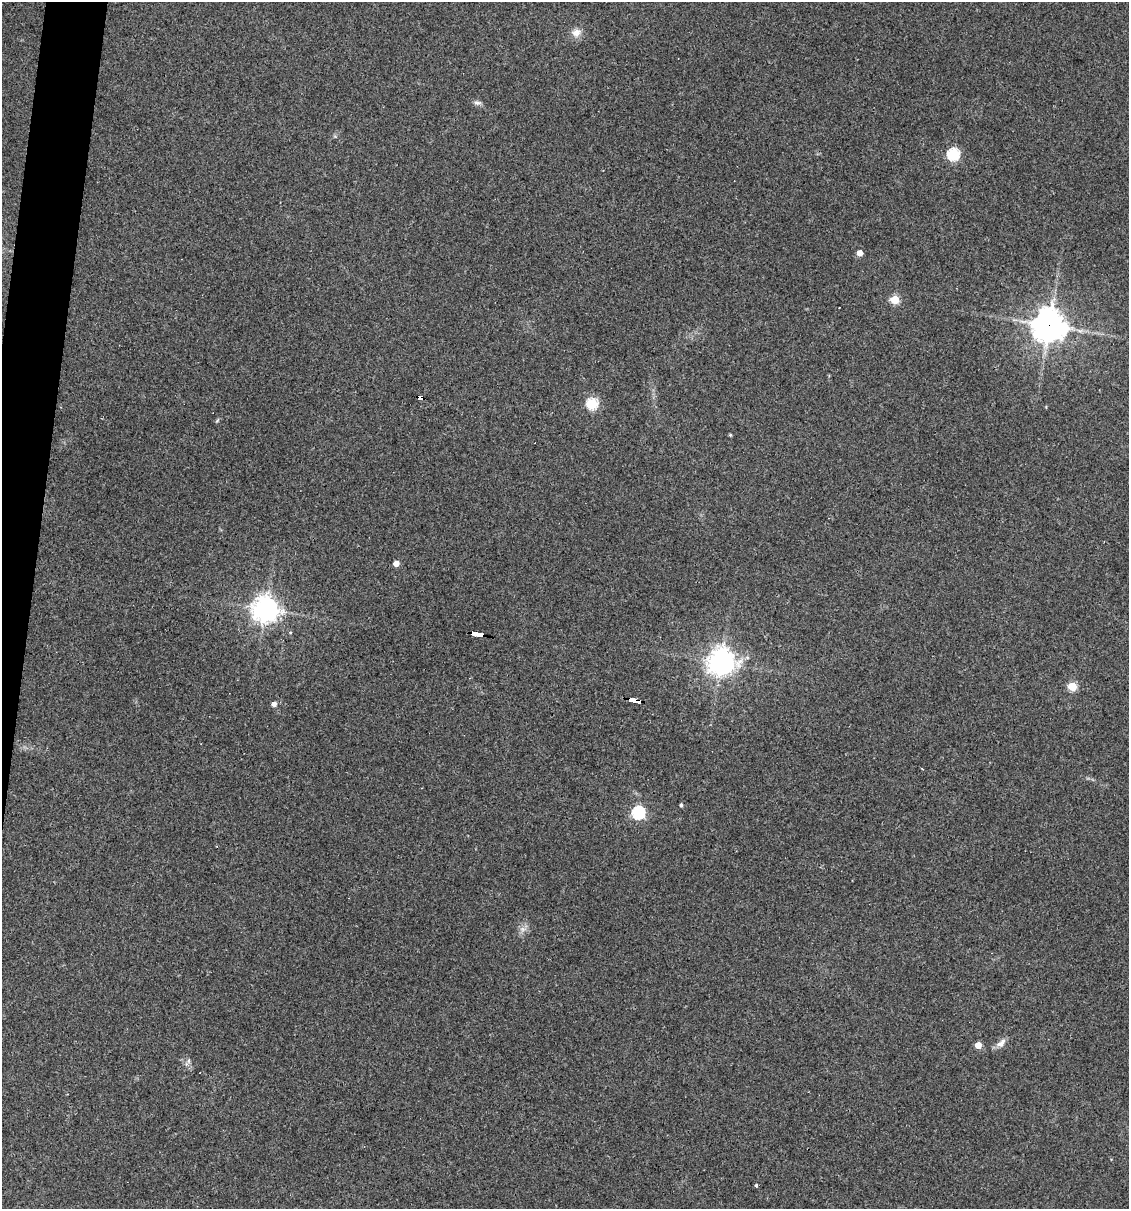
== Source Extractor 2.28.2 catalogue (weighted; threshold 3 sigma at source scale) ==
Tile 7 of 4 x 4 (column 3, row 2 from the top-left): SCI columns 2487-3613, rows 2417-3623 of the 4853 x 4831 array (HDU 1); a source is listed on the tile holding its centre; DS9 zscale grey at full resolution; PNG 1131 x 1211 px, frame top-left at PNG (2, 2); no overlay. Shown black and unused: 3% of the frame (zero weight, under 3 of 4 exposures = <1% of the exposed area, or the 3 px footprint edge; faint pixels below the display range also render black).
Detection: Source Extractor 2.28.2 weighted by HDU 2 'WHT'; one run over the whole footprint, this tile lists its part. Background 0.149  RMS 0.0066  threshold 0.0296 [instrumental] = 3 sigma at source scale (4.5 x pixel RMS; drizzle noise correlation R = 1.50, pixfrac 1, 0.05/0.05 arcsec/px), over >= 5 px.
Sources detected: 29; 1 inside a brighter object's white glare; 4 cosmic-ray / hot-pixel residue — not listed; the other 24 listed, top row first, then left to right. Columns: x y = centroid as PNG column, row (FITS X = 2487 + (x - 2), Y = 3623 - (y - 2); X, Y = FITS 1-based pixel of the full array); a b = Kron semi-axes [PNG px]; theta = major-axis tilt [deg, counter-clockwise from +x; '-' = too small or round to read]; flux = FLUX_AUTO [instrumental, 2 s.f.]
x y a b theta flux
576 33 12 10 30 5.2
477 103 11 5 -5 2
953 154 6 6 - 82
860 253 4 4 - 6.8
895 300 5 5 - 28
1049 325 11 11 - 930
420 397 6 4 -21 27
592 403 6 5 - 64
730 435 4 3 - 0.8
396 563 5 4 - 5.5
265 609 9 9 - 560
290 633 4 3 - 0.88
477 633 11 3 -11 130
721 663 10 9 - 560
1072 686 5 5 - 29
635 700 13 4 -13 140
274 704 4 4 - 3.5
681 805 4 3 - 1.3
638 813 6 6 - 100
523 929 8 7 - 2.8
1001 1043 14 7 44 4.2
978 1045 5 4 - 9.3
188 1061 7 4 71 1.3
756 1186 4 3 - 3.2
Overlapping masked pixels (flux is a lower limit): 4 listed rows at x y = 1049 325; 420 397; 477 633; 635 700